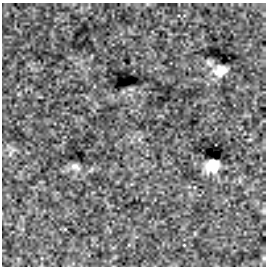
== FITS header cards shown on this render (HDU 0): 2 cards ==
NAXIS1  =                  264
NAXIS2  =                  264

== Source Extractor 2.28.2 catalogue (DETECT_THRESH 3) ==
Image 264 x 264 px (HDU 0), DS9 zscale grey, 1 PNG px = 1 image px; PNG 268 x 268 px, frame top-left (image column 1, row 264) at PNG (2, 3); no overlay
Background 1.08e-33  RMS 1.4e-32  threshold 4.27e-32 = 3 sigma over >= 5 px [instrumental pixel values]
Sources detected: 8; all 8 listed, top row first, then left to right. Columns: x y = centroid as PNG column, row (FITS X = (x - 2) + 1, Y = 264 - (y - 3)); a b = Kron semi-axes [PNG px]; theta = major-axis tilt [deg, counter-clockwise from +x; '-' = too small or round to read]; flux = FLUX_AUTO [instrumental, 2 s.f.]
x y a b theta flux
209 63 13 7 -47 3.3e-30
220 70 12 9 16 1.0e-29
131 89 9 3 -5 1.9e-30
139 139 7 4 -73 1.8e-30
10 153 10 5 68 3.2e-30
212 166 12 11 - 1.5e-29
75 167 13 8 -26 5.2e-30
264 258 6 4 72 1.2e-30